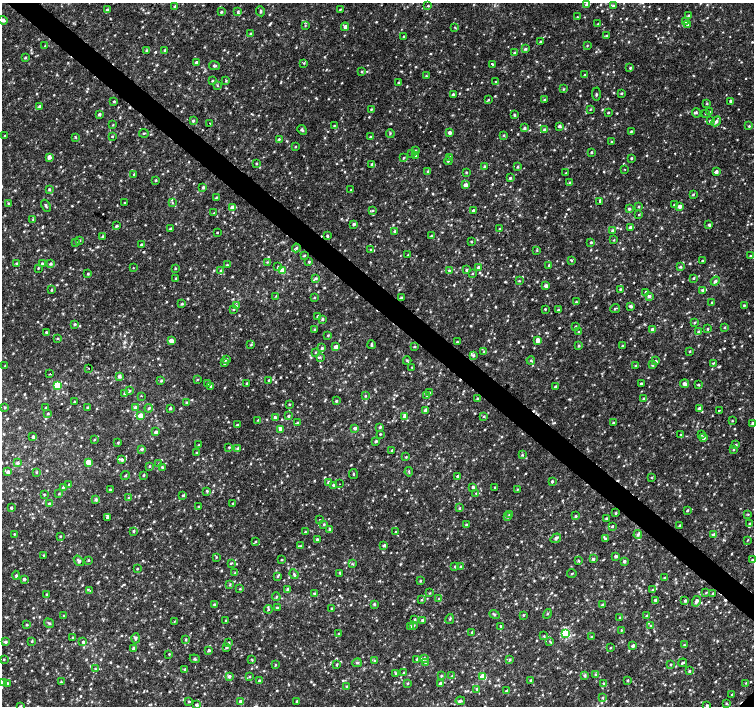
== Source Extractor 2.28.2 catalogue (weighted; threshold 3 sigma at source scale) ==
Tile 11 of 4 x 4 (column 3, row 3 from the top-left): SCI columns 3006-4508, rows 1575-2981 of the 6016 x 6028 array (HDU 1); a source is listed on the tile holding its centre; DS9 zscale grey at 2 x 2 block average (1 PNG px = mean of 2 x 2 image px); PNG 756 x 708 px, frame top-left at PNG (2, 3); each listed source drawn as its Kron ellipse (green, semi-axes under 4 px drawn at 4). Shown black and unused: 4% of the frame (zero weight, under 2 of 3 exposures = <1% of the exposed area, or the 3 px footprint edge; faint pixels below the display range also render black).
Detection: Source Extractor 2.28.2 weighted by HDU 2 'WHT'; one run over the whole footprint, this tile lists its part. Background 0.00558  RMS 0.003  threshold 0.0133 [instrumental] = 3 sigma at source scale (4.5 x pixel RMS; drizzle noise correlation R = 1.50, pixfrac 1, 0.0396/0.0396 arcsec/px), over >= 5 px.
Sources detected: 1159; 9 cosmic-ray / hot-pixel residue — neither listed nor drawn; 1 coinciding with a brighter row at this scale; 13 inside a brighter listed object's ellipse — not listed separately; of the other 1136, all 500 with FLUX_AUTO >= 0.568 (the completeness limit of this list) listed and drawn (636 fainter detections not listed), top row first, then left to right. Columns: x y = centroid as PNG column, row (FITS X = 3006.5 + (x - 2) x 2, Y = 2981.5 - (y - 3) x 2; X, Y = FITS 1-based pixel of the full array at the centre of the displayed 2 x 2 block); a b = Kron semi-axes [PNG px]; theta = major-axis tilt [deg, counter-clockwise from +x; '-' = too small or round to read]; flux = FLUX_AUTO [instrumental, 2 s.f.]
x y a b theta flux
586 4 4 3 - 1
175 6 3 2 - 0.81
428 6 3 3 - 0.74
613 6 4 3 - 0.96
107 9 4 3 - 1.4
340 9 3 2 - 0.63
260 11 5 2 - 1.1
221 12 3 2 - 0.93
238 12 4 3 - 0.88
689 15 3 2 - 0.75
577 17 3 3 - 0.71
3 20 5 3 - 2.3
686 21 3 3 - 0.7
598 24 3 2 - 0.7
687 25 3 3 - 0.69
305 26 3 3 - 0.65
345 27 4 3 - 3.1
455 27 3 2 - 0.59
250 33 2 2 - 0.58
606 35 3 2 - 0.79
404 36 2 2 - 0.92
541 42 3 2 - 1.6
45 46 3 2 - 0.57
587 46 3 3 - 0.6
525 49 3 3 - 1.1
147 50 3 3 - 1.5
165 50 3 2 - 0.81
514 53 3 2 - 0.58
25 58 3 3 - 0.84
197 63 3 3 - 4.9
304 63 3 3 - 0.62
492 64 2 2 - 2.2
214 66 5 3 - 1.3
630 68 3 3 - 0.78
362 72 3 2 - 0.76
584 75 4 3 - 0.79
426 76 3 3 - 0.68
212 81 3 2 - 0.68
226 81 3 2 - 0.66
398 82 3 2 - 0.7
495 82 3 2 - 0.66
217 86 3 3 - 0.66
563 89 3 3 - 0.71
621 93 3 2 - 0.81
453 94 3 2 - 1
596 94 6 3 -88 1
488 100 3 3 - 0.74
544 100 3 2 - 1
114 101 3 2 - 0.74
731 101 2 2 - 1.5
707 104 3 3 - 0.66
39 106 3 3 - 1.1
371 109 3 2 - 0.69
590 109 3 2 - 0.69
608 112 3 2 - 0.7
710 112 3 3 - 0.69
696 113 5 3 - 1
706 113 3 3 - 0.61
99 114 3 3 - 1.4
514 114 3 3 - 0.7
193 121 3 3 - 1.1
710 121 4 3 - 1.5
716 121 5 3 - 1.8
210 123 2 2 - 0.77
113 125 3 2 - 0.57
334 126 3 3 - 0.65
559 126 2 2 - 1.6
749 126 3 3 - 0.8
524 128 3 3 - 1.3
302 130 5 3 - 1.2
544 130 3 3 - 2.2
631 131 3 2 - 0.64
449 132 3 3 - 3.1
144 133 5 2 - 0.65
390 133 4 2 - 0.63
504 135 3 3 - 0.79
5 136 2 2 - 0.67
112 136 3 3 - 0.61
76 137 4 3 - 0.68
370 137 3 2 - 0.6
279 139 3 3 - 0.86
611 142 3 2 - 0.66
295 147 2 2 - 0.62
415 150 3 2 - 0.57
591 152 3 2 - 0.93
412 153 3 3 - 0.61
416 155 3 2 - 0.83
49 157 3 3 - 3.9
450 157 3 3 - 0.82
404 158 4 2 - 0.72
631 158 2 2 - 0.89
448 161 4 2 - 0.6
256 163 2 2 - 0.67
372 164 3 3 - 1.2
484 166 3 3 - 0.75
518 167 3 2 - 0.81
625 169 2 2 - 0.74
427 172 4 3 - 0.84
466 172 2 2 - 0.72
716 172 3 2 - 3
566 173 2 2 - 0.58
134 174 3 3 - 0.83
510 178 3 2 - 1
156 180 2 2 - 0.71
570 182 3 3 - 0.9
465 185 3 3 - 4.4
203 187 3 2 - 1.2
49 189 3 3 - 0.94
351 190 3 2 - 0.7
693 194 3 3 - 0.72
216 197 3 3 - 0.65
600 201 4 2 - 0.94
124 203 3 2 - 0.57
172 203 3 3 - 0.7
8 204 3 2 - 0.73
675 205 3 3 - 1.2
46 206 6 3 -62 1.1
638 206 3 3 - 0.77
680 206 3 2 - 4
232 207 3 3 - 3.4
629 209 3 3 - 1.2
373 210 3 3 - 0.69
473 210 3 2 - 0.9
214 213 3 3 - 0.64
639 214 3 3 - 0.62
33 219 3 3 - 0.77
354 224 3 2 - 1.6
709 225 3 3 - 1.1
116 226 3 3 - 1
630 227 3 3 - 2.4
170 228 4 2 - 0.99
500 229 2 2 - 0.83
612 230 3 3 - 1.1
395 231 3 3 - 1.2
217 232 2 2 - 0.97
327 236 3 2 - 1
431 236 3 3 - 0.84
103 237 3 3 - 1.3
79 240 3 3 - 0.8
614 240 3 3 - 0.58
471 241 3 3 - 0.57
76 242 3 3 - 0.68
591 242 3 2 - 0.81
141 245 2 2 - 0.98
296 248 4 3 - 1.3
371 250 3 3 - 1.1
537 250 3 3 - 0.59
408 255 3 2 - 0.57
304 256 3 2 - 0.84
751 256 3 3 - 1.3
571 260 4 2 - 0.79
702 261 2 2 - 1
267 262 3 3 - 0.65
309 262 3 3 - 0.85
16 263 3 3 - 0.89
42 263 3 2 - 0.86
50 264 3 3 - 1.3
227 265 3 3 - 0.76
549 265 3 3 - 0.66
278 267 4 3 - 0.76
479 267 3 3 - 2
680 267 3 3 - 0.91
38 268 2 2 - 0.63
133 268 2 2 - 1.2
175 268 3 2 - 0.66
220 270 3 3 - 0.78
467 270 3 3 - 1.3
282 271 3 3 - 12
449 271 4 2 - 0.66
88 274 3 3 - 0.91
472 274 3 2 - 0.57
176 278 3 2 - 0.65
316 278 4 3 - 1.3
694 278 2 2 - 0.76
519 281 3 2 - 0.62
715 281 5 3 - 1.5
546 286 3 3 - 3.1
620 289 3 2 - 0.72
51 290 3 3 - 0.79
702 290 4 3 - 1.1
646 292 3 2 - 1.4
276 296 3 3 - 0.63
649 296 4 4 - 1.9
314 298 3 3 - 0.62
401 298 3 3 - 1.7
576 302 3 3 - 0.74
712 302 3 2 - 0.58
182 304 3 2 - 0.79
236 305 3 3 - 0.68
744 305 3 2 - 0.69
631 306 2 2 - 2.5
615 308 5 2 - 0.9
233 309 3 3 - 0.69
545 309 2 2 - 0.61
558 310 3 3 - 0.81
318 316 3 3 - 1.5
322 319 3 3 - 1.3
694 323 3 2 - 0.7
75 324 3 3 - 0.96
575 326 2 2 - 0.94
724 327 3 2 - 0.72
708 329 3 3 - 0.78
315 330 3 3 - 0.79
653 330 3 3 - 5.2
698 331 3 3 - 1.2
46 332 2 2 - 0.84
579 332 3 3 - 0.69
328 335 3 3 - 0.8
57 338 4 3 - 0.76
538 340 3 3 - 6.1
171 341 3 3 - 6.8
457 342 2 2 - 0.73
251 345 3 3 - 0.72
371 345 4 2 - 1
579 346 3 3 - 0.91
622 346 3 3 - 0.78
336 347 3 3 - 3.5
415 347 3 3 - 0.65
322 348 3 3 - 0.97
690 351 3 2 - 0.71
315 352 3 2 - 0.6
484 352 3 3 - 0.7
473 355 4 4 - 1.3
320 357 4 3 - 0.75
226 359 3 3 - 1.3
531 360 4 2 - 0.65
407 361 4 3 - 0.82
655 361 4 3 - 1
224 363 3 3 - 1.2
713 363 4 3 - 0.67
652 365 3 3 - 1.2
5 366 3 2 - 0.9
636 366 3 3 - 0.68
412 367 2 2 - 0.57
89 368 2 2 - 2.3
50 374 2 2 - 1.5
119 376 3 3 - 2.2
197 380 3 2 - 0.59
269 380 3 2 - 0.75
161 381 4 3 - 1
246 383 2 2 - 0.61
208 384 3 3 - 0.6
641 384 2 2 - 1.1
685 384 4 3 - 2.6
57 385 3 3 - 32
699 385 3 3 - 0.67
210 386 3 3 - 0.8
555 386 3 3 - 0.83
130 391 3 3 - 0.8
429 393 4 3 - 1
124 394 3 3 - 1
141 396 3 2 - 0.68
365 396 3 2 - 0.66
427 396 3 3 - 0.61
477 399 3 3 - 0.78
643 399 3 2 - 0.94
336 401 4 3 - 0.97
74 402 3 2 - 0.62
186 402 3 3 - 0.74
289 404 2 2 - 0.63
5 407 3 2 - 0.63
87 407 3 2 - 0.63
45 408 3 2 - 0.76
135 408 4 3 - 1.6
149 408 4 3 - 1.1
170 408 3 2 - 1.4
699 409 3 3 - 2.6
425 410 3 3 - 2.1
719 410 2 2 - 4.3
48 413 2 2 - 0.85
140 416 3 3 - 8.5
288 416 3 3 - 0.9
404 416 4 3 - 1.1
484 417 3 3 - 0.78
275 418 3 3 - 2
258 420 3 2 - 0.61
732 421 3 2 - 0.58
297 422 3 3 - 0.63
613 423 3 2 - 0.73
752 423 3 3 - 0.8
237 425 2 2 - 1.2
380 427 3 2 - 0.95
355 428 3 3 - 1.9
281 430 3 3 - 2.3
156 432 3 3 - 1.8
380 434 2 2 - 0.6
680 434 3 2 - 0.64
701 435 3 3 - 0.64
33 437 2 2 - 1.8
703 438 3 3 - 2.5
94 440 3 2 - 0.57
376 441 3 3 - 1.3
118 442 3 2 - 0.67
199 445 3 3 - 0.74
736 445 3 3 - 1.1
229 447 2 2 - 0.67
238 448 3 3 - 1.3
142 449 3 3 - 1.1
392 450 2 2 - 0.92
733 450 3 3 - 0.6
196 453 3 2 - 0.74
522 455 4 3 - 0.8
406 457 3 2 - 0.67
122 459 3 3 - 1.7
88 462 3 3 - 8.6
17 463 3 3 - 1.4
159 464 3 3 - 0.72
149 466 3 3 - 0.68
162 467 3 3 - 0.91
8 472 3 3 - 2.2
37 472 3 3 - 0.7
409 472 5 2 - 0.68
353 474 5 2 - 0.64
143 475 3 2 - 0.82
125 476 4 2 - 0.71
457 476 3 3 - 1.1
652 477 3 3 - 0.59
552 481 3 2 - 1.2
328 482 3 3 - 1.5
69 484 2 2 - 0.67
339 484 2 2 - 1
333 485 3 3 - 1
63 487 3 3 - 0.74
473 487 3 3 - 1.3
494 487 3 3 - 0.58
110 489 3 3 - 0.86
517 489 3 3 - 0.57
207 491 3 3 - 0.85
476 493 4 3 - 0.87
44 494 3 2 - 0.58
59 494 3 3 - 0.6
183 496 3 3 - 0.93
128 498 3 3 - 0.72
96 499 4 4 - 1.3
233 503 3 2 - 0.62
49 504 3 2 - 1.4
198 506 3 2 - 0.6
11 508 2 2 - 1.3
459 508 3 3 - 0.7
687 510 3 2 - 0.85
616 513 3 2 - 0.84
509 514 3 3 - 1.1
748 514 3 2 - 0.6
576 516 3 3 - 0.85
507 517 3 2 - 0.64
107 518 3 3 - 2.4
606 519 3 3 - 1
320 520 2 2 - 1.4
324 524 3 3 - 0.86
749 524 3 2 - 0.75
466 525 3 3 - 1.2
680 525 3 3 - 0.7
612 526 3 2 - 0.73
330 529 3 3 - 1.5
133 531 3 2 - 0.93
305 532 3 2 - 0.6
396 532 3 3 - 0.82
14 534 2 2 - 0.57
638 535 4 3 - 1.4
713 535 4 3 - 1.9
60 536 3 3 - 0.62
556 538 5 3 - 2
317 539 3 3 - 1.2
605 539 4 3 - 1
748 540 3 2 - 0.57
255 542 3 3 - 0.6
384 545 3 3 - 1.2
300 546 4 3 - 0.69
44 555 2 2 - 0.57
616 556 3 3 - 1.4
216 557 3 2 - 0.58
593 559 3 3 - 1.3
752 559 3 3 - 0.64
88 560 3 2 - 0.66
282 560 2 2 - 0.67
79 561 6 4 -51 1.9
578 561 3 2 - 0.77
624 561 3 3 - 1.7
231 563 4 2 - 0.72
353 564 4 2 - 0.61
454 566 3 3 - 0.65
460 566 3 2 - 0.68
137 569 2 2 - 0.69
235 573 3 3 - 0.81
340 573 3 2 - 0.62
294 574 5 3 - 1.2
572 574 5 2 - 0.66
16 575 4 3 - 1
278 576 4 3 - 0.95
665 578 3 2 - 1
24 579 2 2 - 1.8
420 581 3 3 - 0.75
230 585 4 2 - 0.62
240 589 3 2 - 0.58
288 590 3 2 - 3.1
652 590 3 3 - 0.59
90 591 3 3 - 0.69
430 593 3 2 - 0.58
706 593 3 3 - 0.71
46 594 2 2 - 0.64
315 594 3 3 - 1.1
713 594 3 2 - 1.6
276 597 4 2 - 0.64
439 599 3 3 - 0.68
422 600 3 3 - 0.66
655 600 2 2 - 1.2
685 601 3 3 - 1
696 601 5 3 - 2.7
374 604 3 3 - 1.1
214 605 3 3 - 1.2
602 605 3 3 - 1
277 608 4 3 - 0.87
332 608 2 2 - 0.76
268 609 4 3 - 0.93
547 614 5 2 - 0.59
494 615 5 3 - 0.77
523 615 3 2 - 0.6
64 616 3 2 - 0.58
647 616 3 3 - 0.84
620 618 3 2 - 0.69
414 619 3 3 - 0.82
450 619 5 2 - 0.81
423 620 3 2 - 1.9
174 621 3 2 - 0.58
226 621 3 2 - 0.64
49 623 5 3 - 1.1
27 625 3 3 - 0.68
414 625 3 3 - 0.7
651 625 3 2 - 0.59
410 626 3 3 - 1.1
501 626 2 2 - 0.81
621 630 2 2 - 0.58
472 632 4 3 - 0.61
565 633 3 3 - 59
339 634 3 3 - 0.97
544 636 3 2 - 0.6
591 637 3 2 - 0.58
73 638 3 3 - 1.2
136 638 5 3 - 1.2
186 640 3 3 - 0.83
32 641 3 2 - 0.71
550 641 4 3 - 0.99
6 642 4 3 - 1.3
83 642 3 3 - 1.4
229 643 3 3 - 0.77
684 645 3 3 - 0.69
633 646 3 2 - 2
226 647 3 3 - 1.3
610 648 2 2 - 0.58
134 649 3 3 - 1.8
209 650 2 2 - 1.2
169 654 3 2 - 0.59
424 658 3 3 - 1.5
4 659 3 2 - 0.67
195 659 5 3 - 1.1
252 659 3 2 - 0.63
417 659 3 3 - 1
510 659 3 3 - 0.63
374 661 4 3 - 0.75
426 662 4 3 - 1.8
357 663 5 3 - 0.88
683 663 4 2 - 1
337 664 4 2 - 0.71
670 664 2 2 - 0.69
275 665 2 2 - 0.6
95 669 3 3 - 0.78
185 669 4 3 - 0.81
689 671 3 3 - 1
404 673 3 3 - 0.8
395 674 3 3 - 0.66
595 674 3 3 - 0.7
229 676 3 3 - 1.6
249 676 3 3 - 0.69
441 676 3 3 - 0.87
452 676 3 3 - 0.77
585 676 3 3 - 1.4
483 677 3 3 - 19
531 680 3 2 - 0.88
627 680 2 2 - 0.87
259 681 3 2 - 1.3
2 682 3 2 - 0.93
61 682 3 3 - 0.72
7 683 3 2 - 0.77
408 683 3 2 - 0.71
440 683 3 2 - 1.5
604 683 3 3 - 0.73
746 683 3 3 - 0.68
346 686 3 3 - 0.72
477 689 3 3 - 0.87
506 691 3 3 - 0.88
732 694 3 2 - 0.73
602 697 3 3 - 0.59
189 701 3 3 - 0.69
240 701 3 3 - 1.3
297 701 2 2 - 0.6
460 701 5 3 - 1.5
726 703 3 2 - 0.6
196 705 3 2 - 1.2
707 705 2 2 - 0.97
20 706 3 3 - 0.72
Isophote crosses this tile's border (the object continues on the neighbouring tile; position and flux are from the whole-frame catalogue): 4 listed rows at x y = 3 20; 752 423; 2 682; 20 706
Diffuse or blended objects may show on this block-average render without a row.